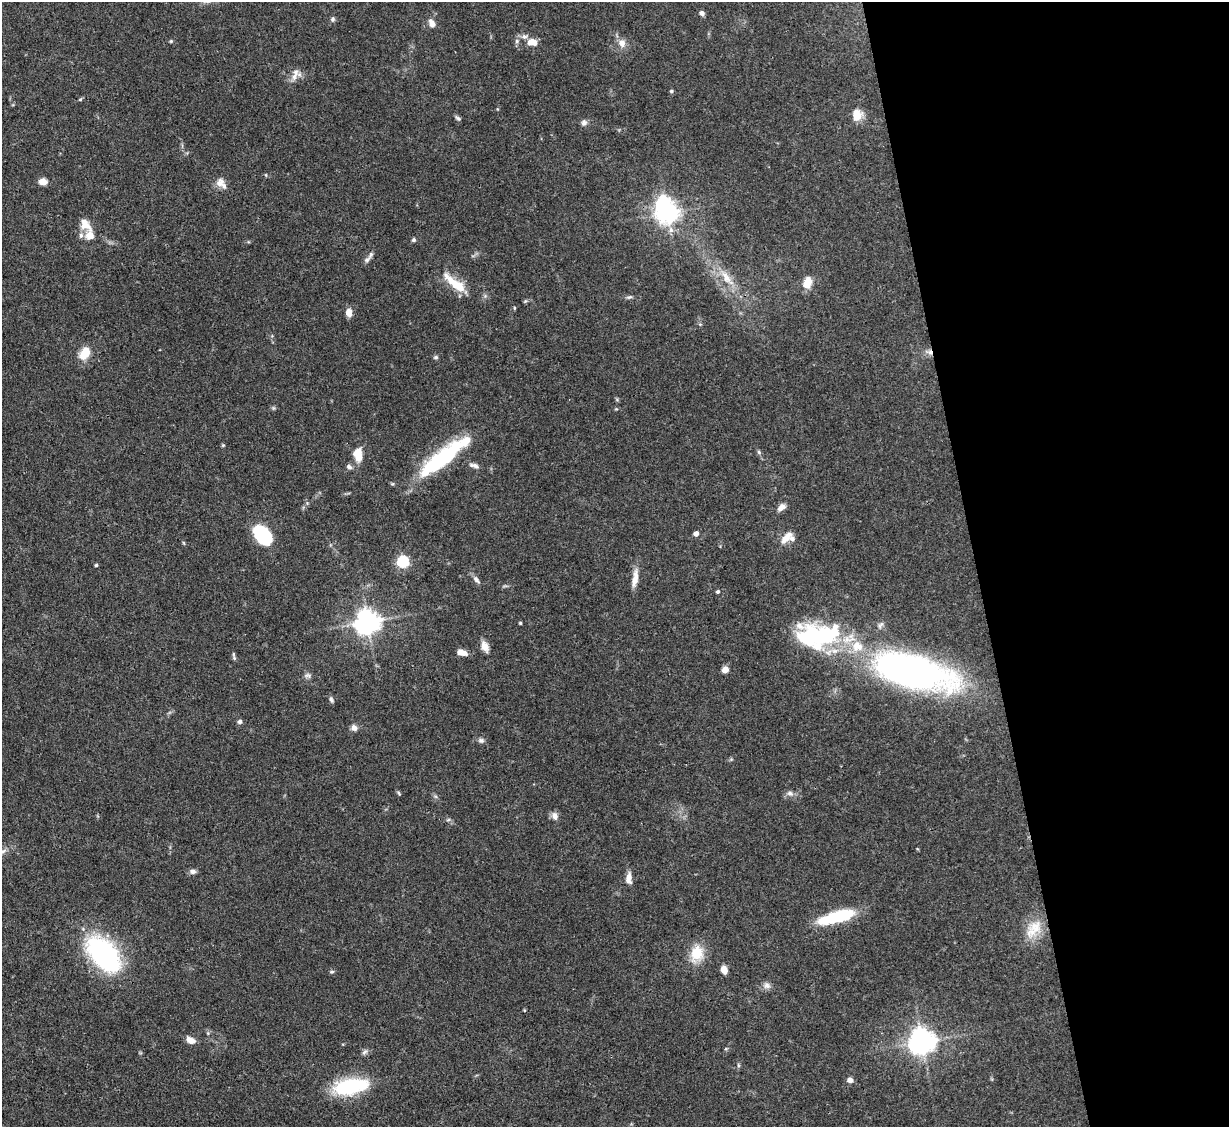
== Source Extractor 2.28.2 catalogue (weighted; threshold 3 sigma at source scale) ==
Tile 12 of 4 x 4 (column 4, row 3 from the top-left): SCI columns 3682-4908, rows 1376-2500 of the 4908 x 4884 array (HDU 1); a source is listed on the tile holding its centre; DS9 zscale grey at full resolution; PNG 1231 x 1129 px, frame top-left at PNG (2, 2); no overlay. Shown black and unused: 21% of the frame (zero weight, under 3 of 4 exposures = <1% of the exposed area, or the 3 px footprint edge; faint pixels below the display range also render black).
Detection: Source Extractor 2.28.2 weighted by HDU 2 'WHT'; one run over the whole footprint, this tile lists its part. Background 0.11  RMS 0.004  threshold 0.0182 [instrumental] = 3 sigma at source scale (4.5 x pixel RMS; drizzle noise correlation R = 1.50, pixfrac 1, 0.05/0.05 arcsec/px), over >= 5 px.
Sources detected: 94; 4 inside a brighter object's white glare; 1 cosmic-ray / hot-pixel residue — not listed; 9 inside a brighter listed object's ellipse — not listed separately; the other 80 listed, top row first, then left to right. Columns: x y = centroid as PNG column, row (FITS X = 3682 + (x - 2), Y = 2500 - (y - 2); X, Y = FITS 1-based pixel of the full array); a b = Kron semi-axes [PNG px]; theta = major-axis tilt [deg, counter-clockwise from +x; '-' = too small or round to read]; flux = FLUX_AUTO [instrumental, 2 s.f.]
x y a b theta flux
702 13 5 5 - 1.6
333 19 7 5 67 0.88
432 23 11 7 -59 2.5
524 36 8 6 -19 1.5
171 41 5 4 - 0.49
532 42 8 6 -10 6.3
622 43 12 10 -71 3
294 77 17 8 29 2.8
671 91 5 4 - 0.63
80 100 5 3 - 0.46
857 115 14 12 87 5.1
458 118 8 4 -36 0.84
584 122 9 8 - 1.4
266 175 5 3 - 0.35
43 181 8 7 - 3.1
220 182 13 10 62 2.9
668 213 7 6 - 270
85 224 19 12 -50 4.7
671 230 9 6 -74 1.7
414 240 5 5 - 0.76
367 260 12 6 50 1.5
726 278 29 10 -53 7.9
808 282 11 8 72 6.5
455 284 32 9 -40 10
629 297 8 4 15 0.84
525 301 6 4 45 0.53
514 308 5 3 - 0.37
349 312 9 6 -87 3.3
85 353 15 10 58 7.1
436 357 6 5 - 0.74
273 408 6 4 72 0.54
357 452 11 9 64 5.1
759 452 5 5 - 0.68
444 457 45 17 39 37
474 465 14 6 -15 1.7
349 467 7 5 -22 1.2
781 507 10 6 39 2.5
263 534 22 16 -38 19
696 534 4 4 - 2.6
786 537 19 9 45 4.5
184 543 6 3 -70 0.41
403 562 6 6 - 44
96 565 4 3 - 0.63
635 578 26 7 80 4
476 580 12 6 -52 1.5
718 592 4 4 - 0.72
368 622 8 7 - 420
520 623 3 3 - 0.53
880 625 11 6 51 1.3
815 636 62 31 -1 48
485 646 14 8 -67 3
462 652 11 6 -15 3.1
233 654 9 4 -87 0.76
725 669 5 4 - 7.2
912 671 90 34 -15 170
308 675 9 6 8 1.2
331 699 8 5 -59 0.96
239 721 5 5 - 1.1
354 728 7 7 - 2
481 740 8 6 -14 1.2
399 793 7 3 -53 0.51
790 793 9 7 -5 1.5
555 816 10 7 -69 2.3
448 820 6 4 19 0.58
193 871 9 6 0 1.4
629 878 12 6 88 3.3
837 917 37 10 16 26
1033 929 30 17 54 9.4
697 953 18 14 76 11
104 954 46 26 -50 58
724 970 7 5 -72 4.6
332 972 6 4 19 0.64
767 985 10 9 - 1.8
524 1010 4 3 - 0.37
191 1040 10 7 -26 3.1
922 1041 10 8 -79 470
364 1052 9 5 28 1.1
738 1065 6 4 -72 0.53
850 1080 7 5 -16 2
350 1086 35 15 11 33
Overlapping masked pixels (flux is a lower limit): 1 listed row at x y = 912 671